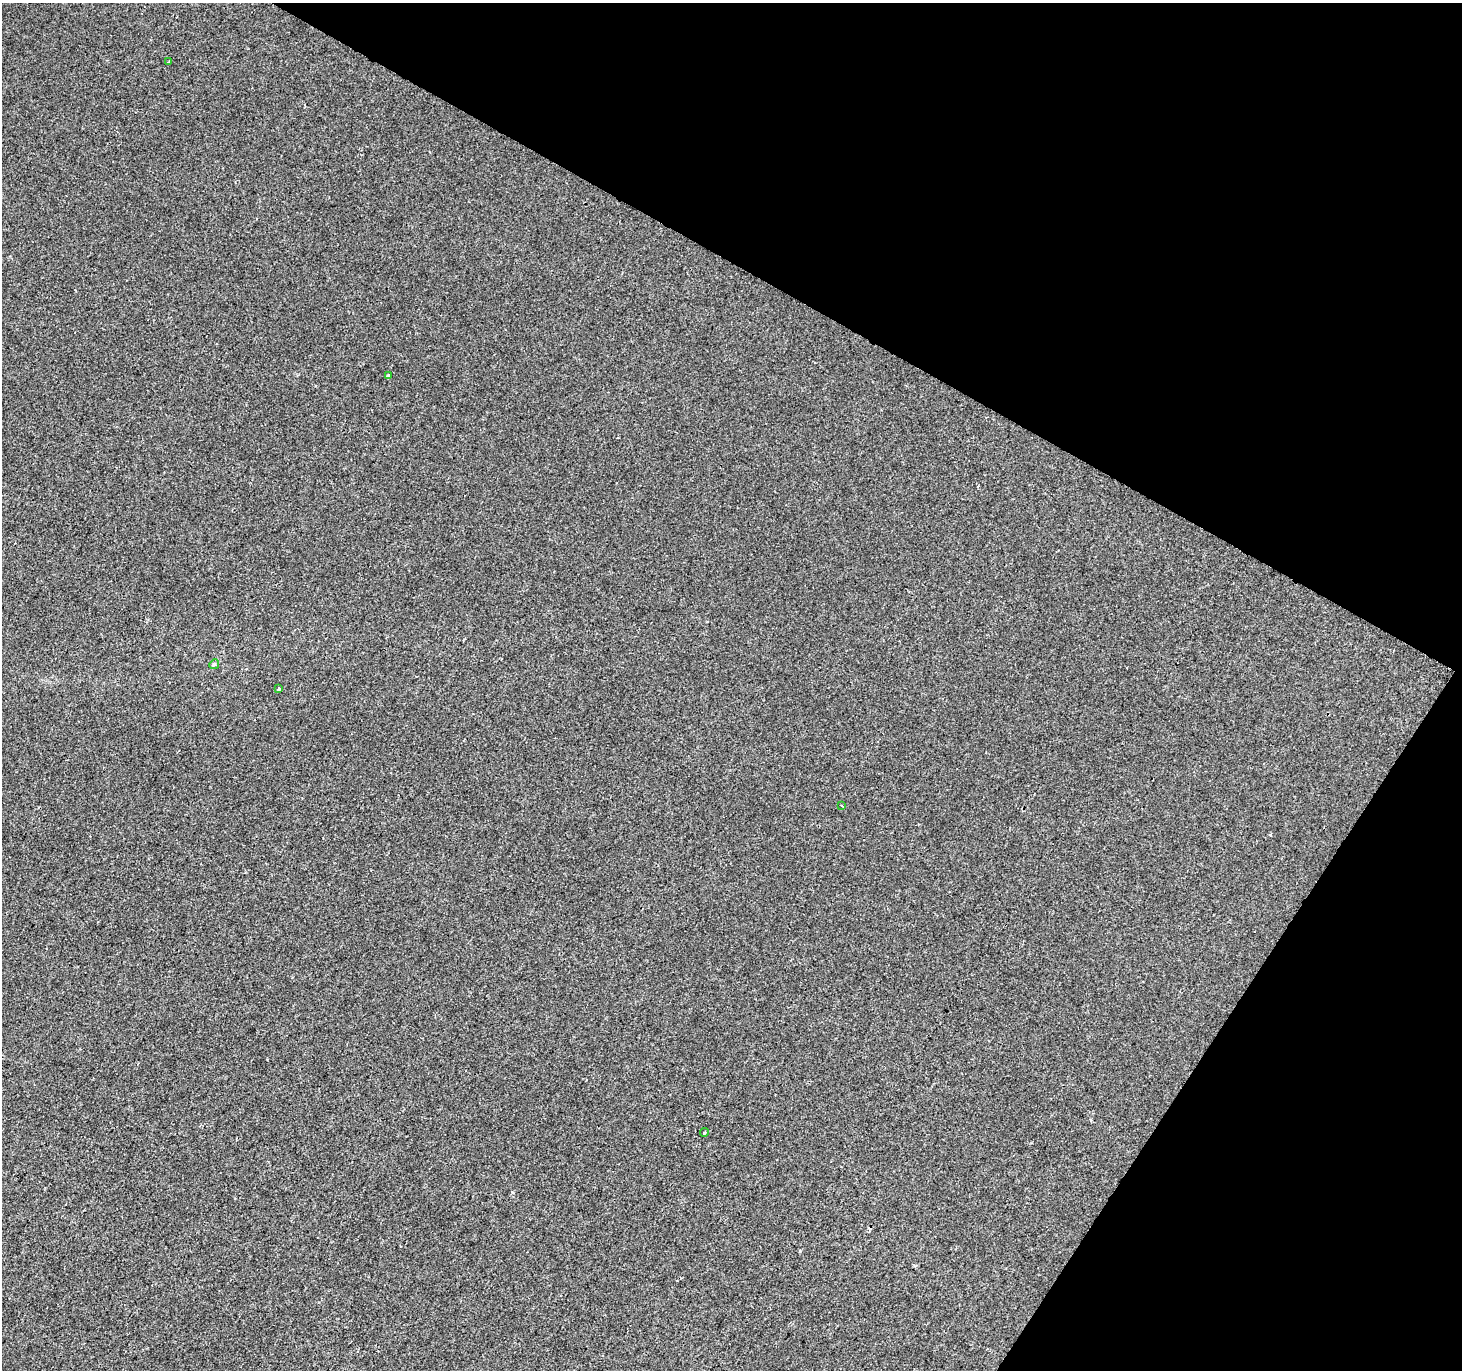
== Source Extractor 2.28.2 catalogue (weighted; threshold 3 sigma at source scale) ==
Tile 8 of 4 x 4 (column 4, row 2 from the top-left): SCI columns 4388-5847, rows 2997-4364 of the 5847 x 5926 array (HDU 1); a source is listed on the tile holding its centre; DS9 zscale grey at full resolution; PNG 1464 x 1372 px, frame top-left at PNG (2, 3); each listed source drawn as its Kron ellipse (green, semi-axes under 4 px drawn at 4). Shown black and unused: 28% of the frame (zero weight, under 2 of 3 exposures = <1% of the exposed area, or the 3 px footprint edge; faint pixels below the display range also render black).
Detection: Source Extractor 2.28.2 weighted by HDU 2 'WHT'; one run over the whole footprint, this tile lists its part. Background -6.75e-04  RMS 0.0041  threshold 0.0187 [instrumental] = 3 sigma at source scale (4.5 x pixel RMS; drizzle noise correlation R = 1.50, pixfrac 1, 0.0396/0.0396 arcsec/px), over >= 5 px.
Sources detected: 7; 1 cosmic-ray / hot-pixel residue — neither listed nor drawn; the other 6 listed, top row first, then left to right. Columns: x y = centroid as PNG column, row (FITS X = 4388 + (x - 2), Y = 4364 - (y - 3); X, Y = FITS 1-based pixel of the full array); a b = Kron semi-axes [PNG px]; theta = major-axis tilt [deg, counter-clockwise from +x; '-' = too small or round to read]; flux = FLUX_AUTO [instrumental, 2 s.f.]
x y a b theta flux
169 62 3 2 - 0.59
389 376 3 3 - 1.3
214 664 5 4 - 0.57
279 689 3 3 - 1.9
842 806 3 2 - 0.29
704 1133 5 3 - 0.43